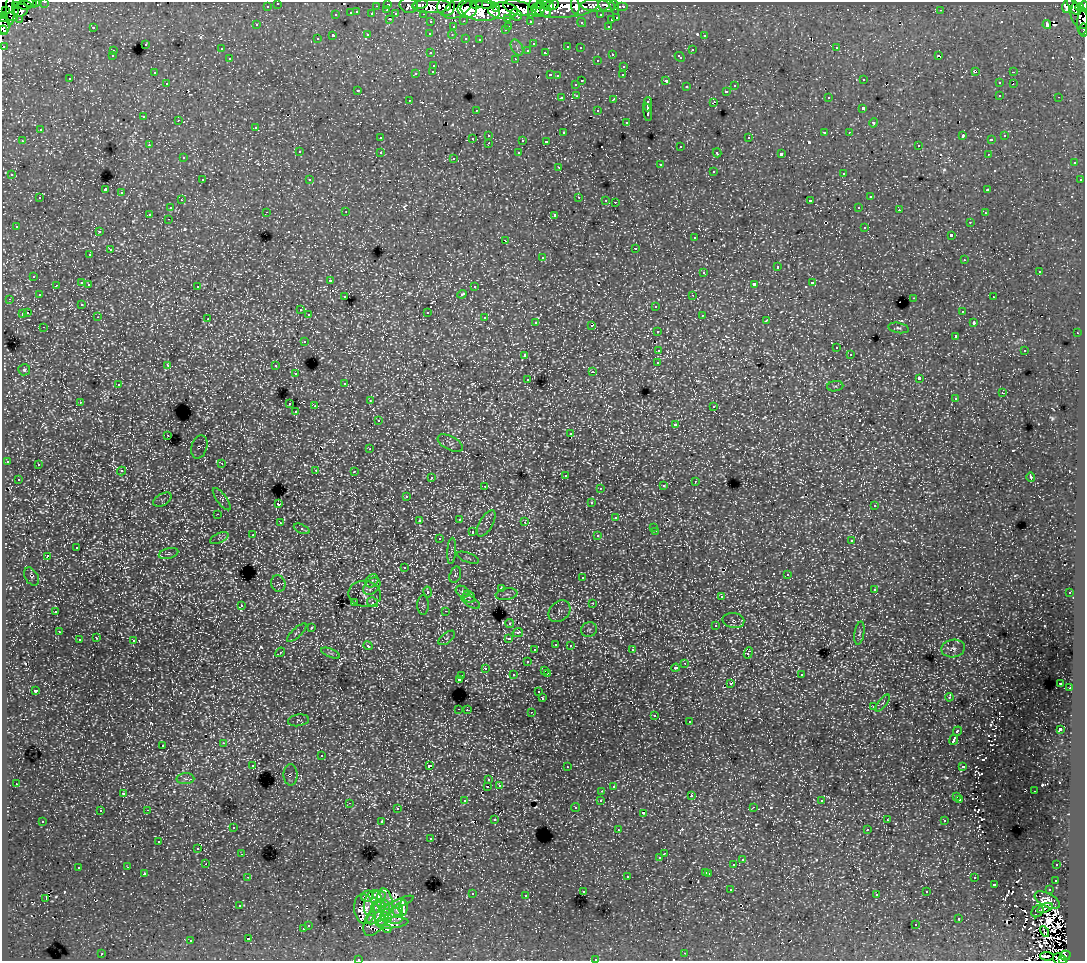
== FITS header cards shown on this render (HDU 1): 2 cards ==
NAXIS1  =                 1083
NAXIS2  =                  959

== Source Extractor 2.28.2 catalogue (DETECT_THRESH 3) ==
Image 1083 x 959 px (HDU 1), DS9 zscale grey, 1 PNG px = 1 image px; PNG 1087 x 963 px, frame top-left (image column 1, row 959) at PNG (2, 2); each listed source drawn as its Kron ellipse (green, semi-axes under 4 px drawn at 4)
Background 157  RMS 1.4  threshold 4.23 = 3 sigma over >= 5 px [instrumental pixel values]
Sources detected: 1092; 16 with non-positive FLUX_AUTO (blend fragments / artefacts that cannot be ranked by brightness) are neither listed nor drawn; of the other 1076, the 500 brightest by FLUX_AUTO listed and drawn (576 fainter detections omitted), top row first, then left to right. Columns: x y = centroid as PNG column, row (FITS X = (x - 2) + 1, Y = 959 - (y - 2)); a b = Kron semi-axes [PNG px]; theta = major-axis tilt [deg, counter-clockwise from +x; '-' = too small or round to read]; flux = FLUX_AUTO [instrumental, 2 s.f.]
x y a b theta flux
30 2 8 4 -29 17000
45 2 3 2 - 3500
37 3 3 3 - 4200
278 3 3 3 - 3400
388 4 3 3 - 6600
476 4 6 3 0 17000
486 4 10 3 -4 33000
541 4 4 3 - 22000
16 5 3 2 - 7700
24 5 7 4 -7 8600
409 5 9 7 -14 19000
420 5 7 3 16 28000
554 5 5 4 - 48000
595 5 14 6 -1 43000
1068 5 8 5 67 110000
1073 5 10 4 -62 22000
267 6 3 3 - 1900
376 6 3 2 - 1200
431 6 19 7 0 100000
549 6 5 4 - 35000
575 6 9 3 -83 22000
607 6 8 6 -18 22000
1084 6 5 2 - 80000
446 7 9 8 - 97000
533 7 12 4 78 59000
566 7 33 10 5 160000
614 7 8 3 -76 17000
622 7 6 3 0 5500
458 8 16 8 32 180000
518 8 15 7 -15 94000
1080 8 4 3 - 70000
467 9 10 9 - 180000
496 9 3 2 - 31000
10 10 15 4 90 47000
20 10 7 6 - 39000
387 10 3 2 - 460
538 10 7 6 - 100000
941 10 3 2 - 230
5 11 4 3 - 12000
480 11 20 10 -9 240000
503 11 15 8 -3 260000
545 11 7 4 -60 26000
15 12 4 3 - 28000
357 12 3 3 - 670
351 13 3 3 - 1400
372 14 3 3 - 1800
396 14 4 3 - 1300
423 14 3 2 - 3400
336 15 3 3 - 610
516 15 6 5 - 36000
601 15 3 3 - 2700
4 16 3 2 - 5600
1079 16 13 8 -66 68000
12 17 6 4 -13 18000
508 18 3 3 - 1900
617 18 3 3 - 690
2 19 3 2 - 4500
19 19 3 3 - 2000
390 19 3 2 - 600
611 20 3 3 - 690
464 21 3 2 - 630
530 21 3 3 - 2600
1083 21 13 5 84 43000
431 22 3 3 - 3200
582 23 5 3 - 250
4 25 9 5 90 30000
257 25 3 3 - 230
1047 25 4 3 - 1200
509 26 3 2 - 560
608 26 3 2 - 560
93 27 3 3 - 1100
453 27 3 3 - 700
3 30 5 3 - 15000
505 30 3 3 - 370
1083 30 6 2 -84 8900
430 33 3 3 - 300
368 35 3 3 - 910
452 35 4 3 - 270
704 35 3 3 - 530
333 36 3 3 - 2200
466 38 3 3 - 600
317 39 3 3 - 270
480 39 3 3 - 270
145 44 3 3 - 660
533 44 3 3 - 270
3 46 3 3 - 1500
517 47 8 5 -59 330
568 47 3 3 - 760
580 48 3 2 - 320
836 48 3 2 - 490
221 49 3 3 - 280
528 50 3 3 - 430
692 50 3 3 - 770
113 51 3 3 - 340
431 53 3 3 - 400
546 53 4 3 - 570
612 54 3 3 - 550
112 56 3 3 - 250
939 56 4 3 - 260
680 57 6 3 -43 560
230 58 3 3 - 500
516 59 3 2 - 920
597 60 3 3 - 300
434 65 3 3 - 560
624 66 3 3 - 620
433 71 3 3 - 440
976 71 4 3 - 450
154 72 3 2 - 250
1013 72 3 2 - 550
416 73 3 3 - 880
550 75 3 2 - 780
623 75 3 3 - 240
557 76 3 3 - 330
70 79 3 3 - 310
864 80 3 2 - 330
582 81 3 2 - 920
666 81 4 3 - 1800
167 83 3 2 - 380
999 83 3 3 - 530
576 84 3 3 - 490
1013 84 3 2 - 240
735 86 3 3 - 530
686 87 3 3 - 570
358 90 3 3 - 650
726 91 3 3 - 640
1000 95 3 3 - 570
577 96 3 3 - 440
828 97 3 3 - 380
1059 97 3 2 - 380
562 98 3 3 - 330
614 99 3 2 - 640
409 100 3 3 - 310
713 102 4 2 - 660
648 104 7 3 86 3900
863 108 3 3 - 1700
476 110 3 3 - 330
598 111 3 3 - 550
648 112 9 3 -83 3800
144 117 3 3 - 550
179 120 3 2 - 360
626 122 3 3 - 230
874 123 5 4 - 350
256 127 3 3 - 480
40 130 3 3 - 650
824 132 3 3 - 1200
849 132 3 2 - 260
563 133 3 3 - 360
489 135 3 3 - 490
963 136 4 3 - 990
1005 136 3 3 - 250
380 138 3 3 - 320
749 138 3 3 - 690
473 139 3 2 - 430
523 140 3 3 - 1300
991 140 4 3 - 230
22 141 3 3 - 480
546 141 4 3 - 330
489 143 3 2 - 360
149 145 3 3 - 290
918 145 3 3 - 440
681 146 3 3 - 310
299 152 3 3 - 510
380 152 3 3 - 660
519 153 3 3 - 400
717 153 4 3 - 410
781 154 4 3 - 3100
988 154 3 2 - 380
183 158 3 3 - 340
454 158 3 3 - 270
1074 163 3 3 - 510
660 165 3 3 - 790
559 167 3 2 - 290
713 171 3 3 - 570
844 173 3 3 - 550
12 174 3 3 - 440
202 180 3 2 - 420
310 180 3 3 - 320
1080 180 3 3 - 420
105 190 4 3 - 8500
988 190 3 3 - 590
121 193 3 3 - 900
579 197 3 3 - 700
870 197 3 3 - 710
40 198 3 3 - 650
181 200 3 2 - 310
606 200 3 2 - 270
810 201 4 3 - 1900
615 202 3 2 - 1100
859 207 3 2 - 460
170 208 3 3 - 470
899 210 3 2 - 230
266 212 3 2 - 390
346 212 3 2 - 240
985 213 3 3 - 340
150 214 3 3 - 1800
555 215 4 3 - 2800
168 219 3 2 - 320
970 222 3 2 - 360
16 226 3 3 - 260
865 227 3 3 - 620
99 232 3 3 - 310
951 235 3 3 - 1900
694 238 3 3 - 460
506 241 3 2 - 610
636 248 3 3 - 990
110 250 3 3 - 1300
90 255 3 3 - 350
542 257 3 3 - 680
964 260 3 3 - 280
777 267 3 3 - 1100
1039 271 3 3 - 850
704 272 3 3 - 800
34 276 3 3 - 580
330 280 3 3 - 310
82 283 3 3 - 1200
812 283 3 3 - 670
89 284 3 2 - 490
754 284 4 3 - 2700
56 285 3 2 - 360
197 286 3 3 - 550
474 287 3 3 - 370
462 294 5 3 - 800
39 295 3 3 - 260
693 295 3 2 - 390
345 297 3 3 - 420
993 297 3 3 - 500
914 298 3 2 - 800
9 299 3 2 - 340
82 304 3 3 - 290
656 306 3 3 - 710
300 310 3 3 - 450
962 311 3 3 - 310
427 312 3 3 - 1100
27 313 3 3 - 1100
22 314 4 3 - 1300
309 315 3 3 - 520
702 315 3 2 - 510
98 317 3 2 - 290
485 318 3 3 - 910
208 319 3 2 - 220
767 320 3 2 - 290
536 322 3 3 - 390
974 323 3 3 - 430
592 326 3 3 - 280
44 327 3 2 - 320
898 328 10 5 -10 260
657 331 3 3 - 550
1077 333 3 2 - 350
955 336 3 3 - 1600
304 341 3 3 - 500
836 348 3 3 - 390
659 350 4 3 - 1600
1025 350 3 3 - 740
850 354 3 3 - 300
525 355 4 3 - 610
658 363 4 3 - 3000
168 365 3 3 - 520
276 366 3 3 - 680
24 370 6 5 - 260
592 372 3 2 - 800
296 374 3 3 - 360
919 378 4 3 - 3300
528 379 3 3 - 370
345 383 3 3 - 300
118 385 3 2 - 420
835 386 8 5 7 230
1003 393 3 2 - 310
955 399 3 3 - 260
370 401 3 3 - 410
80 402 3 3 - 320
290 404 3 3 - 490
315 406 3 3 - 1100
714 406 3 2 - 290
296 412 3 3 - 330
378 420 3 3 - 360
675 424 4 3 - 430
571 434 3 3 - 280
168 435 3 2 - 410
450 443 13 7 -27 390
199 447 12 7 73 250
370 449 3 3 - 270
7 461 3 3 - 300
222 463 3 2 - 390
38 464 3 3 - 380
316 470 3 2 - 580
121 471 4 3 - 350
354 471 3 3 - 380
565 475 3 3 - 370
1031 477 5 3 - 300
431 478 3 3 - 320
18 479 3 3 - 240
695 481 3 3 - 370
485 486 3 2 - 320
664 486 4 3 - 500
600 488 3 3 - 290
407 496 4 3 - 290
222 499 13 5 -53 290
162 500 10 6 31 300
591 503 3 3 - 480
278 504 3 3 - 1500
874 506 3 3 - 360
218 514 3 2 - 390
616 518 3 3 - 620
459 519 3 3 - 510
419 521 3 3 - 370
525 522 3 3 - 260
280 523 3 3 - 310
486 523 15 6 60 490
654 527 3 3 - 240
302 529 8 4 -24 410
656 531 3 2 - 450
472 532 3 3 - 780
253 535 3 3 - 310
598 536 3 3 - 430
219 538 10 5 23 260
439 539 3 3 - 460
852 540 3 3 - 430
77 548 3 3 - 1400
452 551 13 4 86 310
168 553 10 5 15 250
47 556 3 3 - 1500
468 558 11 4 -21 230
404 568 3 3 - 300
788 574 3 3 - 450
455 575 8 5 73 270
31 577 10 6 -60 240
582 578 3 3 - 540
372 581 7 5 45 260
278 584 8 7 - 260
372 586 10 7 45 480
501 589 3 3 - 720
874 589 3 3 - 380
462 591 7 5 -32 530
428 592 5 4 - 760
1070 593 3 3 - 420
365 594 16 13 -8 1100
507 594 11 6 8 300
469 597 6 5 - 240
721 597 3 3 - 430
373 602 6 4 -34 540
470 602 10 5 -32 330
355 603 3 2 - 400
593 603 3 3 - 320
241 605 4 3 - 590
423 605 10 6 -90 250
56 611 3 3 - 510
445 611 3 2 - 270
559 611 12 9 45 520
733 621 11 7 -9 380
510 623 4 4 - 690
716 626 3 3 - 910
312 627 3 3 - 560
589 630 8 7 - 300
59 632 3 3 - 350
297 633 12 4 43 230
518 633 5 4 - 450
859 633 12 5 81 250
96 638 3 3 - 360
447 638 10 5 38 270
509 638 4 3 - 1000
79 639 3 3 - 970
134 641 3 3 - 1300
556 644 3 2 - 330
570 645 3 3 - 430
368 646 5 3 - 560
953 649 12 9 10 500
535 650 3 3 - 390
632 650 3 2 - 390
280 652 5 3 - 250
331 653 10 4 -22 230
748 653 6 3 67 1400
527 662 3 3 - 630
685 663 3 2 - 550
485 668 3 3 - 440
676 668 4 3 - 360
545 670 4 3 - 520
547 673 3 2 - 840
801 674 3 3 - 520
513 675 3 3 - 510
462 676 3 3 - 360
459 679 3 3 - 1100
1061 683 3 3 - 340
731 684 3 3 - 550
1070 688 3 2 - 290
35 691 4 3 - 360
539 692 3 3 - 360
949 697 4 2 - 290
542 698 4 3 - 1400
883 703 10 4 52 260
873 707 3 3 - 350
459 709 3 2 - 630
467 710 3 2 - 430
531 712 2 2 - 530
655 715 3 3 - 510
298 720 10 5 9 230
689 722 3 3 - 550
1060 729 4 3 - 4200
957 731 5 3 - 1600
954 740 5 3 - 6400
223 743 3 3 - 390
163 745 3 3 - 620
321 756 3 3 - 820
253 765 4 3 - 250
429 766 3 3 - 3800
963 766 4 3 - 1200
567 767 3 2 - 270
291 775 11 7 89 240
185 779 9 5 2 300
489 780 3 3 - 390
16 784 3 2 - 360
499 785 3 3 - 330
488 786 3 2 - 980
613 786 3 3 - 360
602 791 3 2 - 350
1034 791 3 2 - 230
123 793 3 3 - 440
692 796 4 3 - 330
957 797 3 3 - 470
601 800 3 3 - 460
960 800 3 3 - 290
464 801 3 3 - 540
822 801 3 3 - 230
349 803 3 2 - 560
753 807 3 3 - 510
575 808 4 4 - 230
397 809 3 3 - 340
147 810 3 2 - 660
100 811 3 2 - 330
643 813 3 2 - 300
495 819 3 3 - 300
887 820 4 3 - 240
43 821 3 3 - 390
945 821 3 3 - 590
382 822 3 3 - 1200
233 827 3 3 - 360
867 829 3 3 - 300
618 830 3 2 - 240
431 838 3 3 - 390
159 841 3 3 - 250
198 848 3 2 - 260
241 854 3 2 - 360
664 854 3 2 - 320
660 858 3 3 - 420
742 860 3 3 - 660
206 864 2 2 - 370
734 864 3 3 - 1300
1057 865 3 2 - 260
128 867 3 2 - 450
78 868 3 3 - 760
706 872 3 3 - 610
709 873 3 3 - 880
144 874 3 3 - 820
248 877 3 2 - 290
627 877 3 3 - 860
974 878 3 3 - 560
1055 880 3 3 - 470
994 884 3 3 - 1300
731 890 3 3 - 330
1049 890 3 2 - 490
583 891 3 3 - 460
927 892 3 3 - 480
472 894 3 3 - 540
877 894 3 3 - 320
379 895 7 4 2 600
367 896 6 5 - 820
526 896 3 2 - 310
46 898 4 2 - 590
1047 900 14 7 -27 580
385 902 14 7 -81 1400
373 903 13 8 73 1500
399 903 15 4 22 660
239 905 3 3 - 300
378 907 7 6 - 650
403 908 8 4 88 560
1045 908 8 4 23 320
364 909 15 10 -82 1500
398 910 6 4 74 810
1037 911 7 5 47 380
392 914 12 8 -34 350
386 917 6 4 -28 400
372 918 6 4 81 430
377 918 20 10 60 1200
959 919 3 3 - 820
382 921 5 3 - 390
392 923 16 5 6 230
308 925 3 3 - 490
916 925 3 3 - 420
303 929 3 3 - 650
387 929 4 2 - 260
1045 931 6 2 -61 350
248 939 3 3 - 1800
190 941 3 3 - 230
685 953 3 2 - 380
102 954 3 3 - 660
1066 955 5 5 - 41000
1047 956 7 3 -3 280
358 959 3 2 - 250
595 959 3 3 - 550
1060 960 7 5 -39 38000
1063 960 3 2 - 33000
At the frame edge (FLAGS 8, measured only in part): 14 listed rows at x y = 30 2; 45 2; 37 3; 278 3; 1084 6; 2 19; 1083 21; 3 30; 1083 30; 3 46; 358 959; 595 959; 1060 960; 1063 960
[576 fainter detections neither listed nor drawn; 16 non-positive-flux detections neither listed nor drawn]